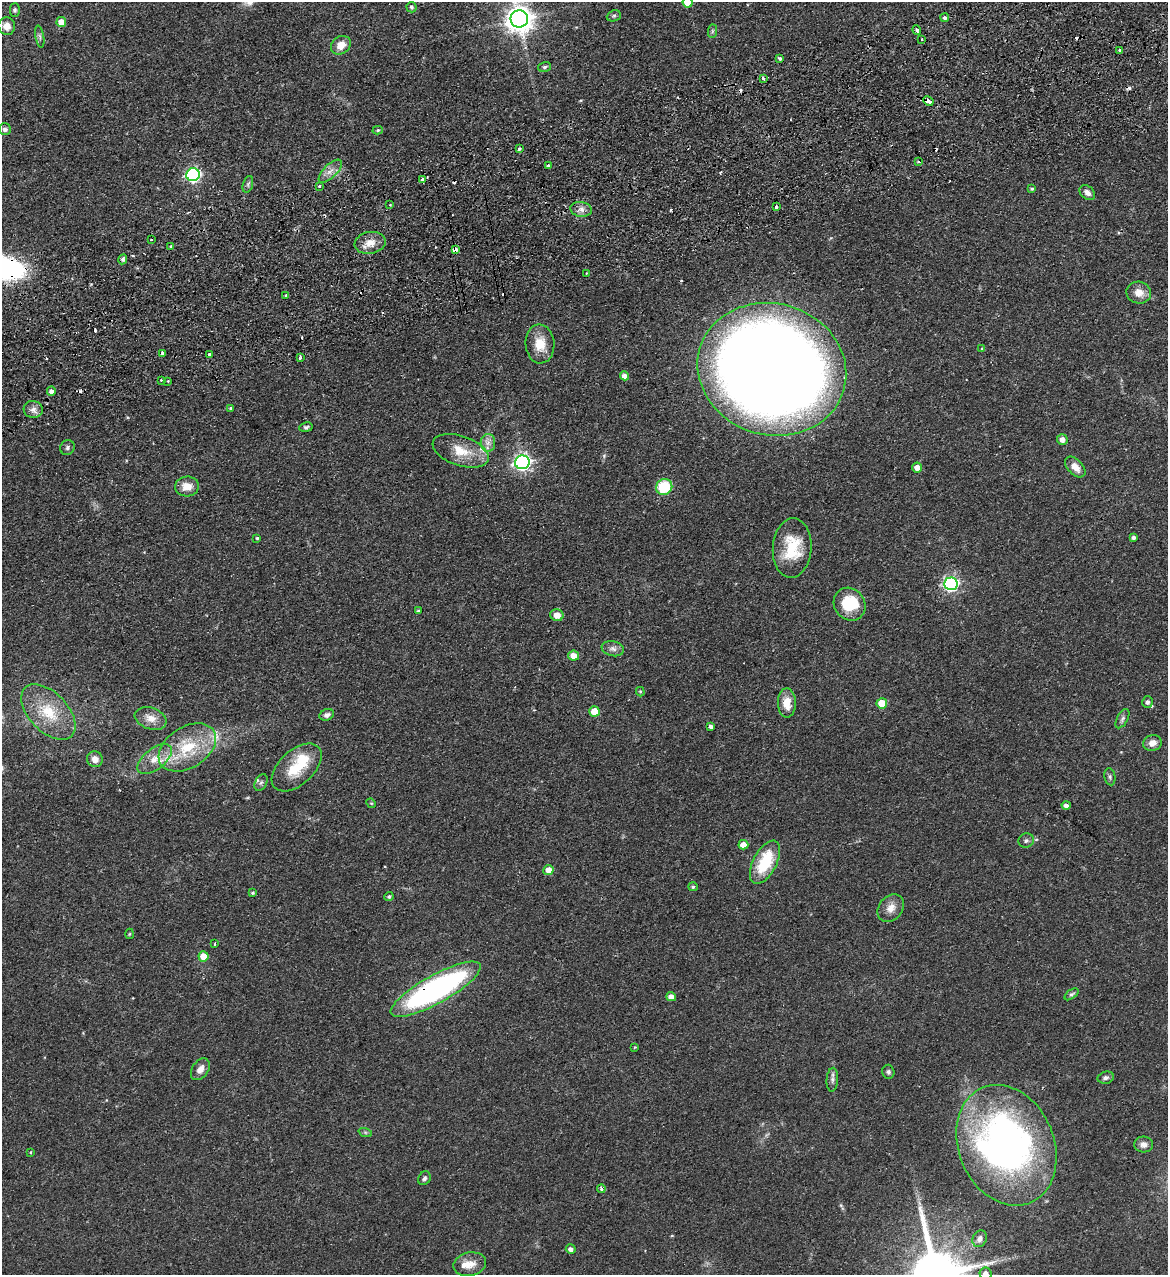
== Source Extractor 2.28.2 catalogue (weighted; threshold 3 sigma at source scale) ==
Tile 10 of 4 x 4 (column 2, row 3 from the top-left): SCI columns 1330-2495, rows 1330-2602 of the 5107 x 5203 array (HDU 1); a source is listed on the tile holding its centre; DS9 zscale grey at full resolution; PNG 1170 x 1277 px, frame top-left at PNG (2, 2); each listed source drawn as its Kron ellipse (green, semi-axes under 4 px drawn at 4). Shown black and unused: <1% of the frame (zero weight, under 2 of 3 exposures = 3% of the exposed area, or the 3 px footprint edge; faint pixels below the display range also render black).
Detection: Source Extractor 2.28.2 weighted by HDU 2 'WHT'; one run over the whole footprint, this tile lists its part. Background 0.0555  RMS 0.005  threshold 0.0226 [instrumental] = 3 sigma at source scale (4.5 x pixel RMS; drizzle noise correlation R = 1.50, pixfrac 1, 0.05/0.05 arcsec/px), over >= 5 px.
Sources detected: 139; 2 inside a brighter object's white glare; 12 cosmic-ray / hot-pixel residue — neither listed nor drawn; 5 inside a brighter listed object's ellipse — not listed separately; the other 120 listed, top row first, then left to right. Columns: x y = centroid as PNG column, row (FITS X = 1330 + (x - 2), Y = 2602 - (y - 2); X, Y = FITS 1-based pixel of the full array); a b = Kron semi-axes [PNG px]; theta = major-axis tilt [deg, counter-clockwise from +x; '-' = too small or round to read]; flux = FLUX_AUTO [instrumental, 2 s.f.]
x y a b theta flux
688 3 5 5 - 9
411 7 5 5 - 0.89
15 10 7 5 90 0.83
614 16 7 5 21 0.91
945 18 4 4 - 1.1
519 19 9 8 - 560
61 22 5 5 - 6.3
7 26 9 8 - 3.4
917 30 4 3 - 2.1
712 31 7 4 89 0.82
40 37 11 3 -80 1
921 39 3 2 - 0.51
341 45 10 8 38 5.5
1119 50 3 3 - 1.2
779 58 4 3 - 0.92
544 67 6 5 - 0.95
763 79 3 3 - 1.5
928 101 5 3 - 4.2
5 129 6 6 - 1.4
378 130 5 4 - 0.7
519 149 4 3 - 1.6
918 161 4 2 - 0.49
548 165 4 3 - 0.67
330 171 15 6 44 3.3
193 175 7 6 - 94
422 180 3 3 - 2.5
248 184 8 5 72 1.1
320 186 3 3 - 1.5
1032 189 4 4 - 0.75
1087 193 8 6 -40 2.6
390 205 3 3 - 0.59
776 207 3 3 - 1.5
581 209 11 7 -9 2.6
151 239 3 2 - 0.47
370 243 15 11 10 5.4
171 247 3 3 - 2
455 249 4 3 - 3.2
123 259 5 4 - 1
586 273 2 2 - 0.38
1139 293 12 11 - 5
286 296 3 3 - 1.9
540 344 19 14 -86 9.6
982 349 3 3 - 0.51
163 353 4 3 - 8.4
209 354 3 3 - 0.76
300 358 3 3 - 0.85
772 369 75 66 -16 1100
625 376 5 4 - 2.8
161 380 3 3 - 1.2
168 381 3 2 - 0.74
51 391 5 4 - 2
230 408 4 3 - 0.6
33 409 9 8 - 2.8
306 427 7 5 9 0.95
1062 440 5 5 - 3
488 443 9 7 88 2.6
67 447 8 7 - 1.4
461 451 29 15 -18 12
522 462 7 7 - 150
917 467 5 5 - 3.4
1075 467 12 7 -45 4.1
187 486 12 10 6 5.5
664 487 8 7 - 21
1134 537 4 4 - 1.3
257 538 3 3 - 0.62
792 548 30 19 86 20
951 584 7 6 - 110
850 604 17 15 -54 18
418 611 4 3 - 0.97
557 615 6 6 - 3.9
613 649 11 7 -11 2.2
573 656 5 5 - 5.3
640 692 5 4 - 0.61
1148 702 6 5 - 1.5
787 703 15 9 -90 6.9
882 703 5 5 - 9.1
594 711 5 5 - 9.8
48 712 33 19 -46 19
327 715 7 5 21 1.9
151 718 16 10 -19 5.1
1122 719 10 5 61 1.4
710 726 4 3 - 3.5
1152 743 9 8 - 3.8
187 747 31 20 32 24
95 759 8 7 - 3.2
155 759 20 10 38 6.9
297 767 30 17 43 16
1110 777 8 5 -81 1
261 782 9 5 62 1.2
371 803 5 4 - 0.55
1066 805 4 4 - 1.7
1026 841 8 7 - 1.3
743 845 5 4 - 4.3
765 862 24 11 62 21
548 870 5 5 - 4.8
693 887 5 4 - 0.8
253 893 4 3 - 0.65
389 896 4 4 - 0.9
891 908 15 11 51 4.5
130 934 5 3 - 0.48
215 944 3 2 - 0.53
203 956 5 5 - 7.3
436 989 51 14 29 130
1071 994 8 4 36 0.97
671 997 5 4 - 3.1
634 1047 4 2 - 0.44
200 1069 12 8 56 3.3
888 1072 7 6 - 1.1
1106 1078 8 6 13 1.4
832 1080 12 5 86 1.7
365 1132 7 4 -19 0.88
1144 1144 9 8 - 2.4
1006 1145 62 47 -67 190
31 1152 4 3 - 0.38
424 1178 7 6 - 1.3
601 1189 4 4 - 1.3
980 1239 8 7 - 2.1
571 1249 5 4 - 1.9
470 1264 16 11 13 5.8
986 1273 6 6 - 2.4
Overlapping masked pixels (flux is a lower limit): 6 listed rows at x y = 917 30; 928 101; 455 249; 163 353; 772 369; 436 989
Isophote crosses this tile's border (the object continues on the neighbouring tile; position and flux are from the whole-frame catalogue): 3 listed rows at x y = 688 3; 519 19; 986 1273